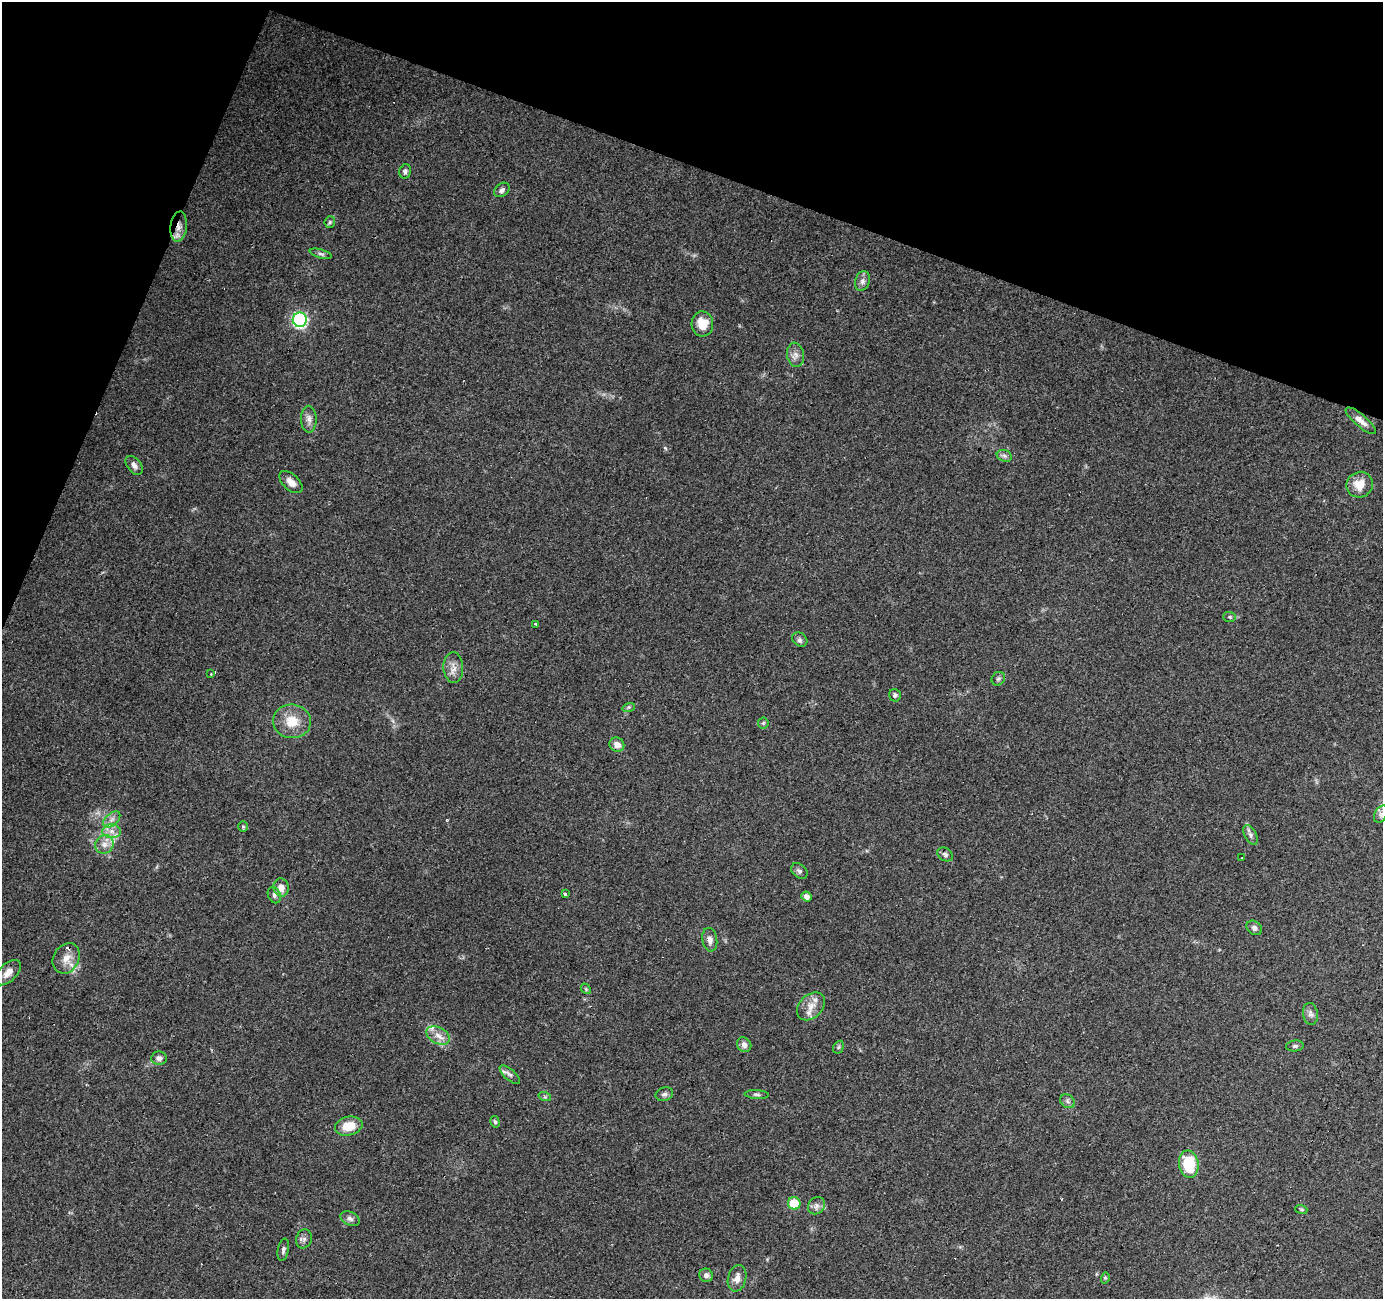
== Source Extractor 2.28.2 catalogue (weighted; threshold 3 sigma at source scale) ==
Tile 2 of 4 x 4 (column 2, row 1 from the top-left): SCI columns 1388-2768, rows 4163-5459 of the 5531 x 5667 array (HDU 1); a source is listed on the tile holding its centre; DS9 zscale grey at full resolution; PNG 1385 x 1301 px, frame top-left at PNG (2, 2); each listed source drawn as its Kron ellipse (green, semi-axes under 4 px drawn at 4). Shown black and unused: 18% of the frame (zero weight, under 3 of 4 exposures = <1% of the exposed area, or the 3 px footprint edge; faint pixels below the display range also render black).
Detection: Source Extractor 2.28.2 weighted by HDU 2 'WHT'; one run over the whole footprint, this tile lists its part. Background 0.109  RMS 0.006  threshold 0.0272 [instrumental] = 3 sigma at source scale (4.5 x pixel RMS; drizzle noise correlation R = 1.50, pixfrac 1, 0.0396/0.0396 arcsec/px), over >= 5 px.
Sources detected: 75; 5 cosmic-ray / hot-pixel residue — neither listed nor drawn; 2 inside a brighter listed object's ellipse — not listed separately; the other 68 listed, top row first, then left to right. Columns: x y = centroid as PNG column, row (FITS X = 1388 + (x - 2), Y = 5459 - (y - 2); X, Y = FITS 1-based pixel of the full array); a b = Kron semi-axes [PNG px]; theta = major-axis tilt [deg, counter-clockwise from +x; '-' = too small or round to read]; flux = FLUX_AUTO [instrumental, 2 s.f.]
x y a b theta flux
405 171 7 5 75 1.5
502 190 8 6 40 1.9
330 222 6 5 - 1
179 226 15 8 83 4.8
321 254 11 4 -16 1.4
862 281 10 7 73 2.7
300 320 7 7 - 120
702 324 12 11 - 9.8
795 355 12 8 -81 3.4
309 419 13 7 -89 3.4
1361 421 19 6 -41 4.5
1004 456 8 5 -21 1.7
134 465 11 6 -52 2.6
291 482 14 8 -43 4.9
1360 485 13 12 - 8.7
1230 617 6 5 - 0.97
536 624 3 3 - 2.2
800 640 8 6 -36 1.7
453 668 15 10 -87 4.9
211 674 2 2 - 0.59
998 679 7 6 - 1.3
895 695 6 6 - 1.6
629 707 6 4 17 0.99
292 721 19 17 -6 13
763 723 5 5 - 0.96
617 745 7 7 - 4.2
1381 814 9 6 60 2.5
112 819 10 6 41 2.8
243 826 5 4 - 0.88
112 831 9 7 0 3.4
1250 835 11 6 -61 2
104 844 9 8 - 3.9
945 854 8 6 -32 1.6
1242 858 2 2 - 0.53
799 871 9 6 -40 1.8
281 887 9 7 -78 5.1
565 894 3 3 - 9.2
274 895 8 6 -65 1.7
807 896 5 5 - 3.3
1254 928 8 6 -37 2.1
710 940 12 7 -80 3.1
66 958 16 12 60 7.3
8 973 16 8 45 5.2
586 989 6 4 -48 0.84
811 1006 16 11 45 6.9
1310 1014 11 7 -81 2.5
438 1035 12 8 -28 4.7
744 1045 8 7 - 2.9
1295 1046 9 5 6 1.4
838 1047 7 5 60 1
159 1058 8 6 -1 2.3
510 1075 13 5 -42 2.2
664 1094 9 6 19 2
757 1094 12 4 -3 1.4
545 1097 6 4 -19 0.88
1067 1101 8 6 -38 1.6
495 1122 6 4 -74 1.1
349 1126 14 9 14 11
1189 1164 13 10 -82 23
794 1203 6 6 - 15
816 1206 9 8 - 2.6
1301 1209 6 4 -18 0.79
350 1219 10 6 -26 2.3
304 1239 9 8 - 2.2
283 1250 11 5 78 1.9
706 1275 7 6 - 2.5
737 1278 13 9 75 4.7
1105 1278 5 3 - 0.75
Overlapping masked pixels (flux is a lower limit): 1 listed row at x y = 179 226